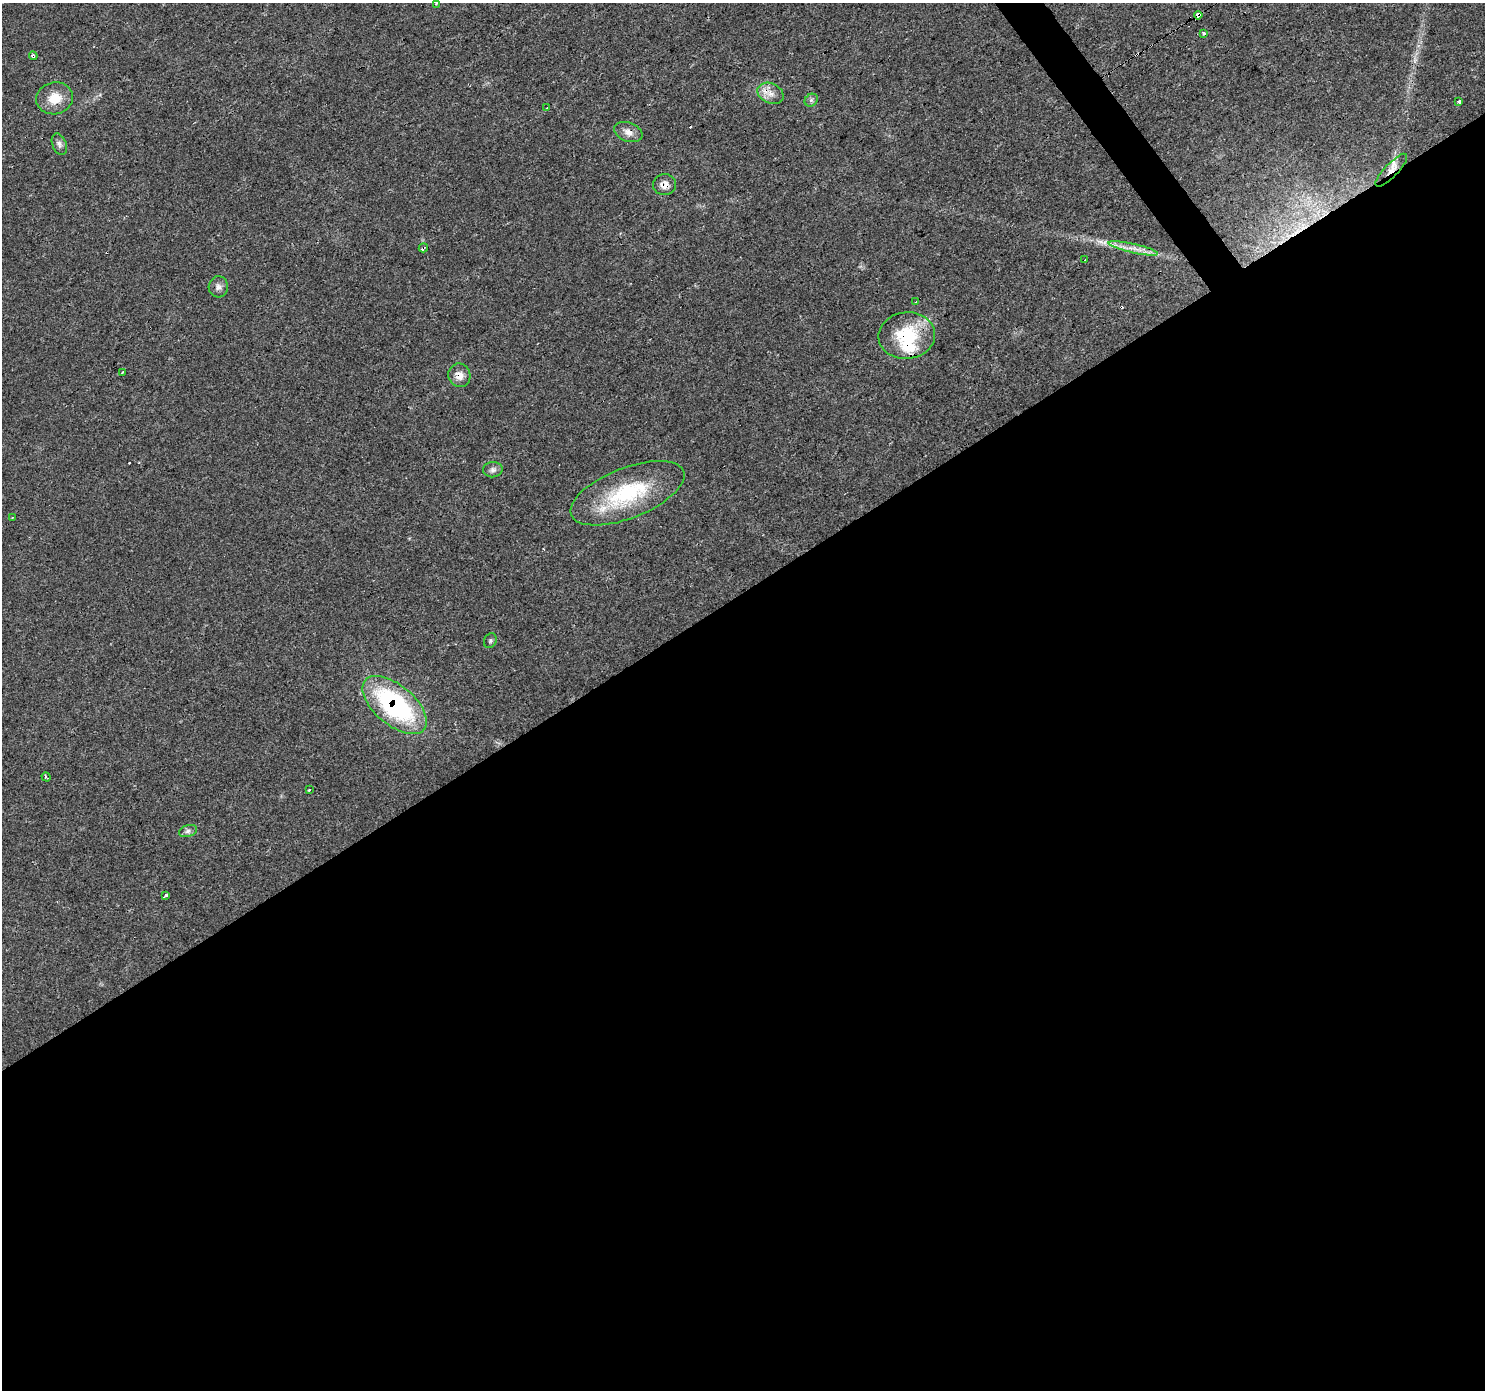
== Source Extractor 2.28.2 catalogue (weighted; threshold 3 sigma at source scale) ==
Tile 15 of 4 x 4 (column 3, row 4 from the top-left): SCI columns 2969-4451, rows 188-1575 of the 5935 x 5862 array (HDU 1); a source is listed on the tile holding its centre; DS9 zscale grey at full resolution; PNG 1487 x 1392 px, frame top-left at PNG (2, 3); each listed source drawn as its Kron ellipse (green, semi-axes under 4 px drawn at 4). Shown black and unused: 58% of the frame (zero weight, under 3 of 4 exposures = <1% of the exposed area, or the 3 px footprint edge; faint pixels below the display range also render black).
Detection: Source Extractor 2.28.2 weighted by HDU 2 'WHT'; one run over the whole footprint, this tile lists its part. Background 0.0161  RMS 0.003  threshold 0.0136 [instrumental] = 3 sigma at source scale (4.5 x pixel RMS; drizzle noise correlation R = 1.50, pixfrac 1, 0.0396/0.0396 arcsec/px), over >= 5 px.
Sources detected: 38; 6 cosmic-ray / hot-pixel residue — neither listed nor drawn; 2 inside a brighter listed object's ellipse — not listed separately; the other 30 listed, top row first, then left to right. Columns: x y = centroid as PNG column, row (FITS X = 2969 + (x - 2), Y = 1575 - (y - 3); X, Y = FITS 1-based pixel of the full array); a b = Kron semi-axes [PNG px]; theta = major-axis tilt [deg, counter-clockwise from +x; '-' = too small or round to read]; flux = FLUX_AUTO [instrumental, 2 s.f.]
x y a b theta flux
436 3 3 3 - 0.84
1198 15 4 3 - 80
1204 34 3 3 - 1.8
33 56 4 3 - 2.3
770 93 14 10 -26 2.7
55 98 18 16 16 5.4
811 100 7 6 - 0.77
1459 102 3 3 - 2.4
546 108 3 3 - 1
628 132 14 9 -21 2.1
59 144 11 7 -69 1.2
1391 170 22 6 46 2.5
664 185 11 10 - 2.3
423 248 5 3 - 2.6
1133 248 25 4 -13 3.1
1085 260 2 2 - 0.3
218 287 10 9 - 1.4
915 302 3 2 - 0.23
907 335 28 23 6 17
123 372 3 3 - 0.76
459 375 12 11 - 2.4
493 470 10 7 4 1.1
627 493 60 25 21 25
12 517 3 2 - 0.49
490 641 7 6 - 0.61
395 705 38 20 -40 47
46 777 5 2 - 0.41
309 790 3 3 - 1.3
188 831 9 5 16 0.93
166 895 4 3 - 0.78
Overlapping masked pixels (flux is a lower limit): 10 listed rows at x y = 1198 15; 33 56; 770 93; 628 132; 1391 170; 664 185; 423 248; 907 335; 459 375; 395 705
Isophote crosses this tile's border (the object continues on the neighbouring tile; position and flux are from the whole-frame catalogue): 1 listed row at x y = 436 3